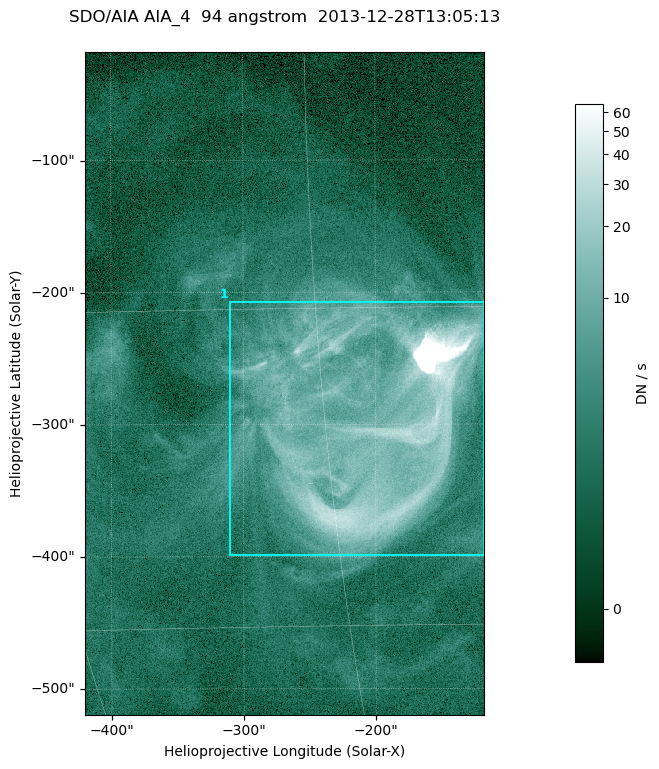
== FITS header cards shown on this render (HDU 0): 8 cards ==
TELESCOP= 'SDO/AIA '
INSTRUME= 'AIA_4   '
WAVELNTH=                   94
WAVEUNIT= 'angstrom'
DATE-OBS= '2013-12-28T13:05:13.12'
CTYPE1  = 'HPLN-TAN'
CTYPE2  = 'HPLT-TAN'
BUNIT   = 'DN / s  '

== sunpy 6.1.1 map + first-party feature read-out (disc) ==
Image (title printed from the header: SDO/AIA AIA_4  94 angstrom  2013-12-28T13:05:13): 503 x 835 px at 0.6 arcsec/px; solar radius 976 arcsec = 1626 px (partial field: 5.1% of the solar disc is inside the frame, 100% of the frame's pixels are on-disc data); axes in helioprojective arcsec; data unit DN / s (BUNIT, on the colour bar)
Orientation: roll -0.137 deg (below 1 deg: not rotated)
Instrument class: DISC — disc imager (sunpy class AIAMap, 94 A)
Bright regions (active regions / flare kernels): reference = the on-disc median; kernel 5 px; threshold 5 sigma = 6.95 DN / s over a disc level ~1.81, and >= 1.15x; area >= 420 px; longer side >= 6 px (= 3.6 arcsec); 1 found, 1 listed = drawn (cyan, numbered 1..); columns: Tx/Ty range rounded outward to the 2 arcsec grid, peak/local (2 s.f.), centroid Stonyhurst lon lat
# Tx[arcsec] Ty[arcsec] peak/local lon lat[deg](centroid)
1 -312..-116 -400..-206 568 -13 -20